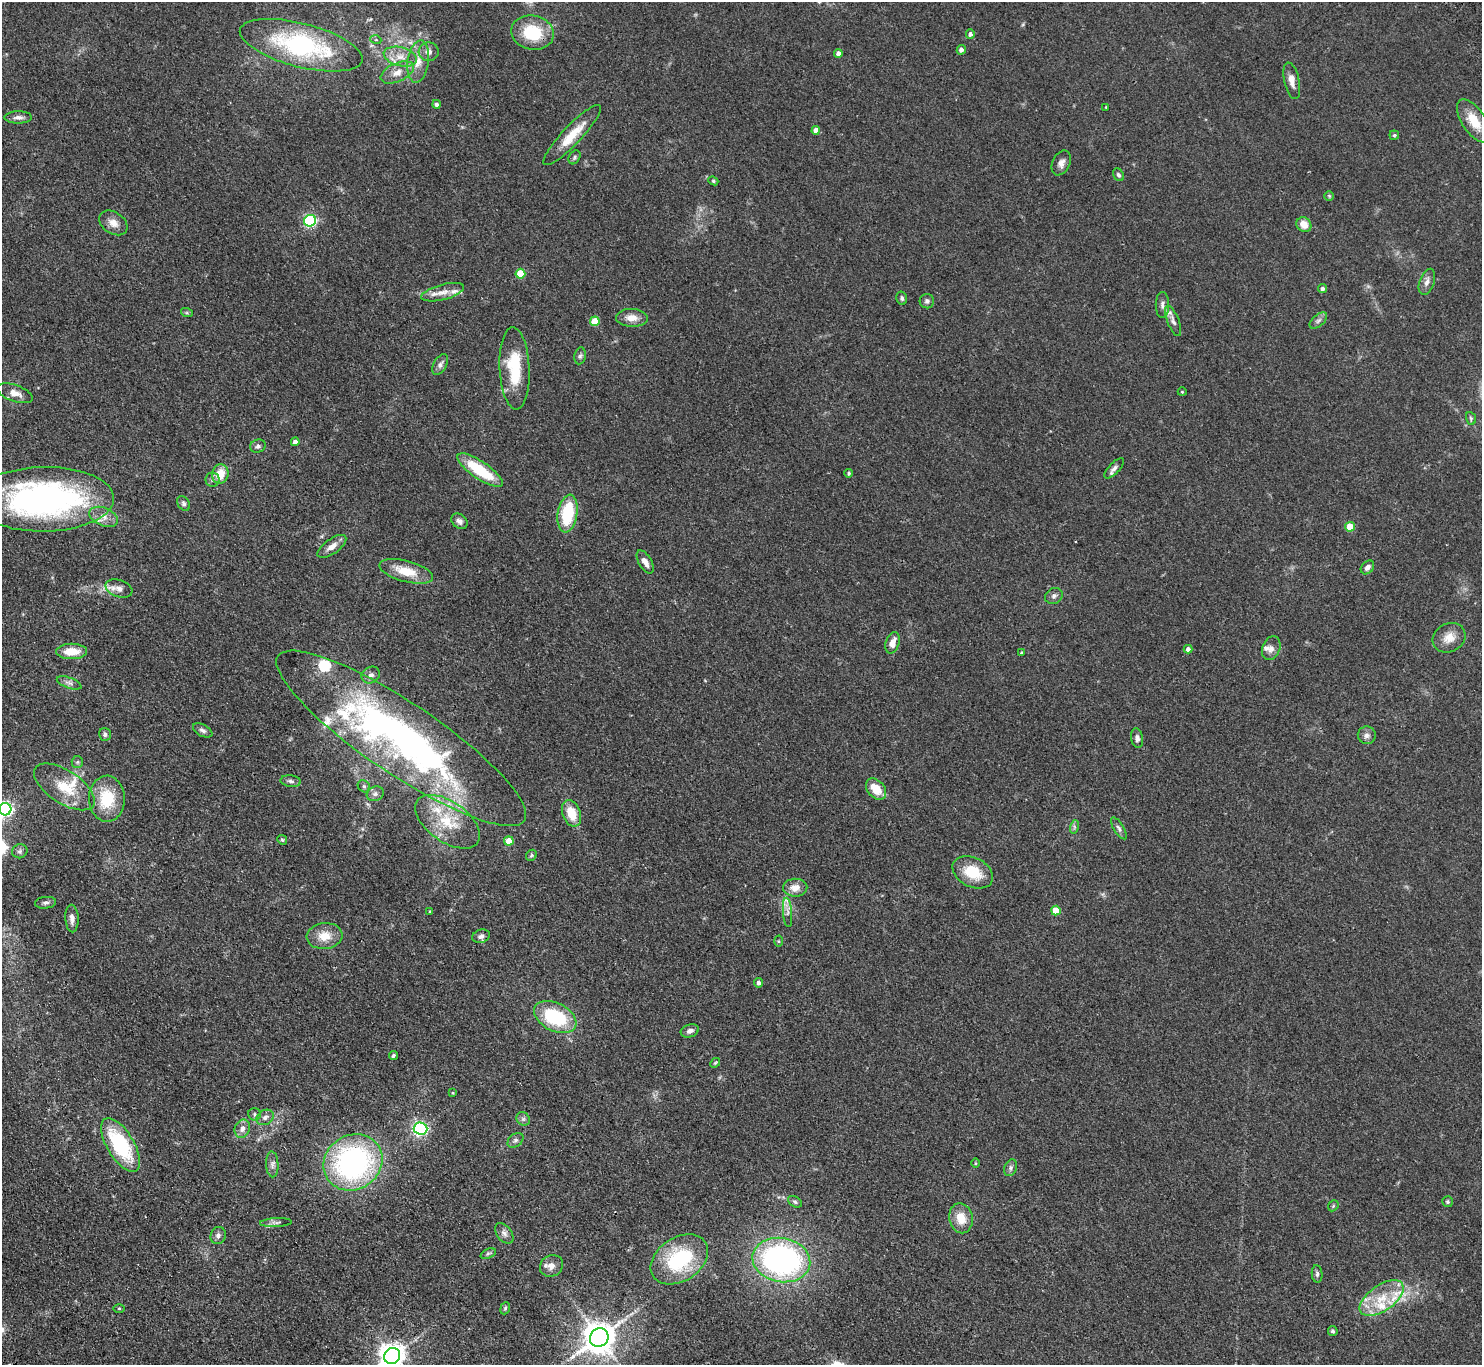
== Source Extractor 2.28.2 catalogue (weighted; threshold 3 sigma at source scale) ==
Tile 7 of 4 x 4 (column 3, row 2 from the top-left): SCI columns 3007-4486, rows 3062-4424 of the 6014 x 5985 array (HDU 1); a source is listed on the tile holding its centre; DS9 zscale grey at full resolution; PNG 1484 x 1367 px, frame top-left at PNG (2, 2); each listed source drawn as its Kron ellipse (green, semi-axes under 4 px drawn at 4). Shown black and unused: <1% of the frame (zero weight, under 2 of 3 exposures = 3% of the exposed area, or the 3 px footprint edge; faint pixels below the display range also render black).
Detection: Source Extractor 2.28.2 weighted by HDU 2 'WHT'; one run over the whole footprint, this tile lists its part. Background 0.0514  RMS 0.0075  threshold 0.0337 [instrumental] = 3 sigma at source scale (4.5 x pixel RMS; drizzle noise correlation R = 1.50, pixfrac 1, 0.05/0.05 arcsec/px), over >= 5 px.
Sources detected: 148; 11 inside a brighter listed object's ellipse — not listed separately; the other 137 listed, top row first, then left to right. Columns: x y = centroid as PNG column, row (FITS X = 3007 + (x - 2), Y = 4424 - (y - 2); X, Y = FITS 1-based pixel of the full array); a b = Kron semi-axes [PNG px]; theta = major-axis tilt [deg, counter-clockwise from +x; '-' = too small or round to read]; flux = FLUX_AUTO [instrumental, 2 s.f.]
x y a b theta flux
532 33 21 17 -12 31
970 34 4 4 - 2.4
376 40 5 3 - 0.71
301 45 63 22 -14 97
961 50 5 4 - 2.9
429 52 10 9 - 3.8
838 53 4 4 - 3.3
400 57 17 9 -15 8.9
418 61 21 10 82 9.9
397 72 17 9 25 7.9
1292 81 19 7 -78 5.2
436 104 4 4 - 2
1106 107 2 2 - 0.52
18 117 13 6 1 3.3
1474 121 25 11 -56 16
816 130 4 4 - 5.3
572 135 40 9 47 17
1394 135 4 4 - 0.98
574 157 7 5 59 1.5
1061 163 13 9 65 4.1
1119 175 7 5 -57 1.5
713 181 5 4 - 0.98
1329 196 5 4 - 0.85
310 221 6 5 - 120
113 223 15 10 -33 6.2
1304 225 8 7 - 7.4
520 274 5 5 - 24
1427 282 13 7 70 3.9
1322 289 4 4 - 1.8
443 292 22 7 15 7.4
902 298 7 5 -75 1.8
927 301 7 7 - 1.9
1162 305 13 6 -90 3
187 313 6 4 -18 0.99
632 318 16 9 -2 6.8
1318 320 10 5 41 2.2
595 321 5 4 - 17
1173 321 16 6 -68 3.3
580 356 8 5 79 1.7
440 365 11 6 60 2.8
515 368 41 15 -87 31
1182 392 4 4 - 0.68
15 393 18 8 -20 6.2
1471 418 6 5 - 1.2
295 442 4 4 - 3.2
258 446 8 6 19 2
1114 468 13 5 47 2.7
480 470 27 8 -34 33
849 473 4 4 - 1.3
220 474 10 8 75 12
212 480 7 7 - 2.1
44 499 70 32 1 220
183 503 8 5 -59 1.6
568 513 19 9 81 36
103 517 15 9 -22 6.4
459 521 9 6 -42 2.7
1350 527 5 4 - 17
332 546 17 7 36 5.7
645 562 13 6 -60 4.6
1367 567 8 5 47 2.8
406 571 28 10 -15 16
119 588 14 8 -18 4.6
1054 596 9 7 28 2.5
1449 638 17 14 30 8.8
892 643 11 6 70 6.5
1271 648 12 8 67 3.7
1188 649 4 4 - 2.8
72 651 15 8 0 13
1022 653 3 3 - 1.1
371 675 9 8 - 3.1
69 683 13 5 -20 2.8
203 730 10 6 -28 2.3
105 734 6 6 - 1.9
1367 735 9 9 - 3
401 738 148 36 -34 350
1137 738 10 6 -80 2.4
77 762 6 5 - 1.4
291 781 10 5 -7 2.2
364 786 7 5 -42 1.4
64 787 34 16 -33 23
876 789 12 8 -50 12
375 794 9 7 26 2.6
107 799 23 18 -89 29
5 809 6 6 - 220
571 813 13 9 -70 14
448 822 37 20 -35 30
1074 827 7 4 73 1.5
1119 828 12 5 -58 2.2
282 840 5 4 - 0.91
509 841 5 4 - 16
20 851 8 7 - 2
531 855 6 5 - 1.1
973 872 21 14 -26 21
795 888 12 9 1 6.1
45 903 10 6 6 2
1056 911 5 5 - 18
430 912 3 3 - 1.3
788 912 15 4 -85 3.2
72 918 14 6 -87 4
325 936 18 13 5 11
481 936 9 6 17 2.5
779 941 5 3 - 0.77
759 983 4 4 - 2.5
555 1017 22 14 -26 49
690 1031 9 6 17 3.1
393 1056 4 3 - 1.2
715 1063 5 4 - 0.9
453 1093 4 3 - 0.56
255 1114 6 6 - 1.4
265 1117 9 7 30 2.9
523 1119 7 6 - 1.9
242 1129 9 7 67 4.3
421 1129 7 6 - 170
515 1140 9 6 40 2.1
120 1145 30 13 -59 59
353 1162 30 27 34 160
975 1163 4 3 - 0.66
272 1164 13 6 -87 3.1
1011 1168 9 6 68 2.1
795 1202 7 5 -30 1.4
1448 1202 5 5 - 1.2
1333 1206 6 4 47 0.89
961 1218 15 11 -79 12
276 1222 16 4 3 2.6
504 1233 12 7 -51 3.2
218 1236 9 7 68 2.7
488 1254 8 4 22 1.4
679 1259 31 21 33 57
781 1260 29 22 -10 190
551 1266 12 10 34 5.2
1317 1274 9 5 -85 1.9
1382 1298 25 13 35 20
119 1308 6 4 0 0.69
505 1308 6 4 69 1
1333 1331 5 4 - 1.4
599 1338 9 9 - 1400
392 1356 8 7 - 750
Overlapping masked pixels (flux is a lower limit): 1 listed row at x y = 401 738
Isophote crosses this tile's border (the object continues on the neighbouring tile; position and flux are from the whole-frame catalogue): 3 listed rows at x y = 44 499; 5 809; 392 1356